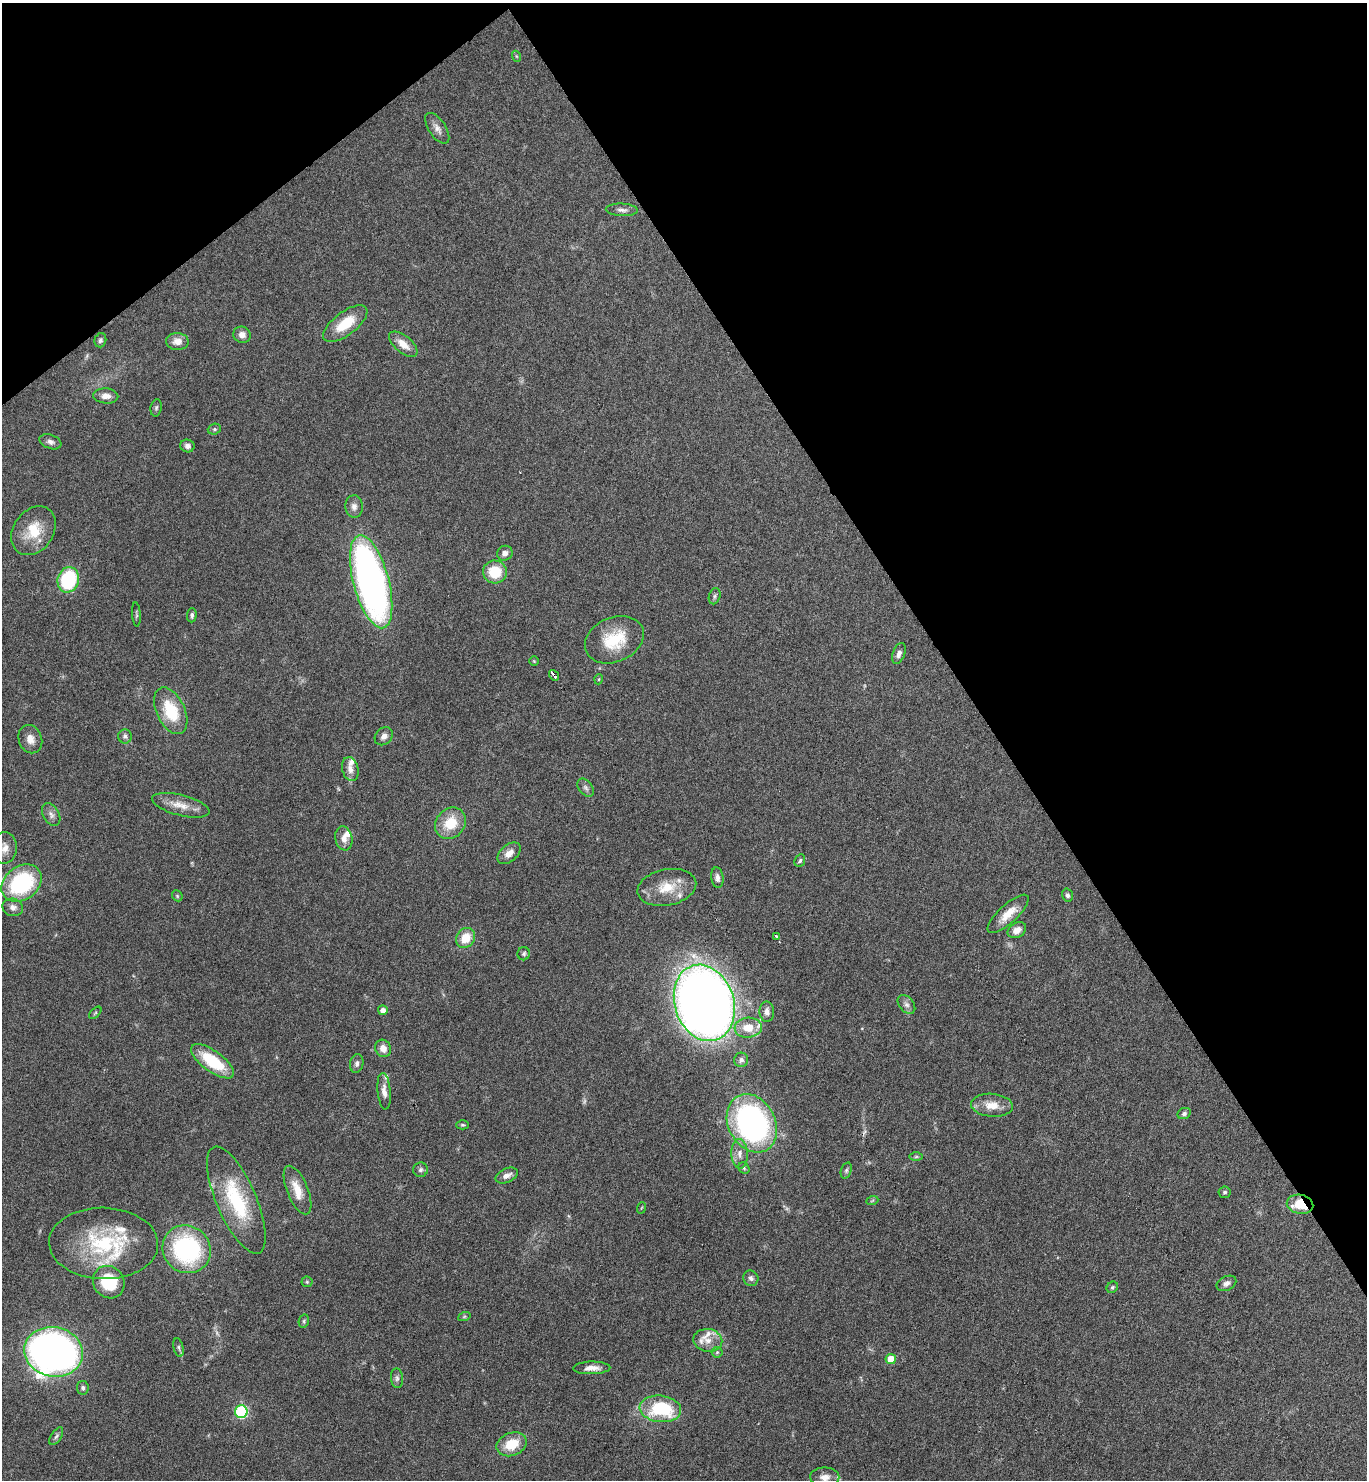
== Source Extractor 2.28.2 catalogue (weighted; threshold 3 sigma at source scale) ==
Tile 3 of 4 x 4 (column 3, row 1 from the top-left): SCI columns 2889-4253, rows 4442-5919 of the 5914 x 5919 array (HDU 1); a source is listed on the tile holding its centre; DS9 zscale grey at full resolution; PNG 1369 x 1482 px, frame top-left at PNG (2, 3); each listed source drawn as its Kron ellipse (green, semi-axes under 4 px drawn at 4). Shown black and unused: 33% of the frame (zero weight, under 3 of 6 exposures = <1% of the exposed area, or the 3 px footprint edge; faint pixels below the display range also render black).
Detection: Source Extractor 2.28.2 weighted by HDU 2 'WHT'; one run over the whole footprint, this tile lists its part. Background 0.0645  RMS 0.0039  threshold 0.0161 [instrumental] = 3 sigma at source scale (4.09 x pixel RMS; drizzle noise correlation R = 1.36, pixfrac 0.8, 0.05/0.05 arcsec/px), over >= 5 px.
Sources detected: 113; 3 too faint to see at this stretch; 1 cosmic-ray / hot-pixel residue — neither listed nor drawn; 9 inside a brighter listed object's ellipse — not listed separately; the other 100 listed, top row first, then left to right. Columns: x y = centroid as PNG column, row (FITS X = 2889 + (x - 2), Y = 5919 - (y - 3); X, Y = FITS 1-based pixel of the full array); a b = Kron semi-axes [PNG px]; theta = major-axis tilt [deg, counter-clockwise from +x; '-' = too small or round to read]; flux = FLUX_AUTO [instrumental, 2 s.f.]
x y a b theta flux
516 56 5 3 - 0.38
437 128 18 8 -57 2.4
622 210 16 6 -3 1.8
345 324 26 11 37 10
242 335 9 8 - 2.2
100 340 7 6 - 0.91
177 342 11 8 -1 2.9
403 344 17 8 -39 4.5
106 396 12 7 -4 2.6
156 408 9 5 80 0.74
214 429 7 5 20 0.57
50 442 11 7 -20 1.6
187 446 7 6 - 1.5
354 506 11 9 -88 2.1
33 531 26 20 55 11
505 553 8 7 - 1.8
495 572 12 11 - 11
68 580 13 10 73 26
371 582 48 17 -75 160
715 596 8 5 74 0.82
136 614 12 3 -86 0.61
192 615 7 5 88 0.92
614 640 31 22 23 15
899 654 11 6 70 1.8
534 661 4 4 - 0.37
554 675 6 3 -53 9
599 679 5 3 - 0.34
171 711 25 14 -65 15
125 736 7 7 - 1
384 736 10 8 44 1.8
30 739 14 11 -69 3.1
350 769 12 8 -75 2.4
586 788 10 6 -52 1.2
181 805 29 10 -14 5.5
51 814 12 8 -61 1.8
450 823 17 14 47 9.7
344 838 12 8 -79 2.8
5 848 16 12 88 3.6
509 853 13 8 41 2.9
800 861 6 5 - 0.7
717 878 10 6 -82 1.6
21 883 22 16 37 37
667 887 30 18 11 9.7
1067 895 6 5 - 0.81
177 896 6 5 - 0.48
13 907 10 8 -14 2
1008 914 26 9 43 5.8
1017 930 10 7 32 2.5
776 937 3 3 - 1
466 938 10 9 - 6.8
524 954 6 6 - 0.82
704 1003 39 29 -72 480
906 1004 11 7 -50 1.6
383 1010 5 5 - 2.1
767 1012 10 7 -86 2
95 1013 7 4 45 0.5
748 1028 13 10 5 6.7
383 1048 9 7 -66 2.9
741 1060 7 7 - 1.3
213 1061 25 10 -36 17
357 1064 9 6 79 1.3
384 1091 18 6 -85 2.6
992 1105 21 11 -4 5.6
1184 1114 7 5 26 0.87
752 1123 30 23 -62 110
463 1125 6 4 -1 0.52
740 1154 15 8 -87 2.8
916 1157 6 4 1 0.66
744 1168 6 5 - 0.58
420 1170 7 7 - 1
846 1170 8 5 73 0.82
507 1175 12 7 24 2.2
297 1190 26 10 -67 6.3
1225 1192 6 6 - 0.71
236 1200 58 20 -67 27
872 1201 6 3 20 0.46
1300 1204 13 9 -12 10
641 1208 6 3 70 0.37
104 1243 55 35 -2 35
187 1249 25 23 -44 53
751 1278 8 7 - 1.3
109 1282 17 15 -52 17
307 1282 5 5 - 0.54
1226 1283 10 7 26 1.7
1112 1287 6 5 - 0.62
464 1317 6 4 20 0.57
304 1321 7 5 79 0.65
708 1340 14 11 -10 3.9
178 1347 9 5 -77 0.83
54 1352 29 24 -11 250
717 1352 5 5 - 0.55
891 1359 5 5 - 6.3
592 1368 18 6 1 3
397 1378 10 6 -84 1.1
83 1388 7 6 - 0.87
660 1409 21 13 -6 25
241 1412 6 6 - 41
56 1436 10 5 57 1
512 1444 15 11 22 9.2
825 1477 14 9 0 3.1
Overlapping masked pixels (flux is a lower limit): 2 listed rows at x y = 554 675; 1300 1204
Isophote crosses this tile's border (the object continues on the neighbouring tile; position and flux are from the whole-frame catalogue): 2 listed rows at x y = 5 848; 825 1477